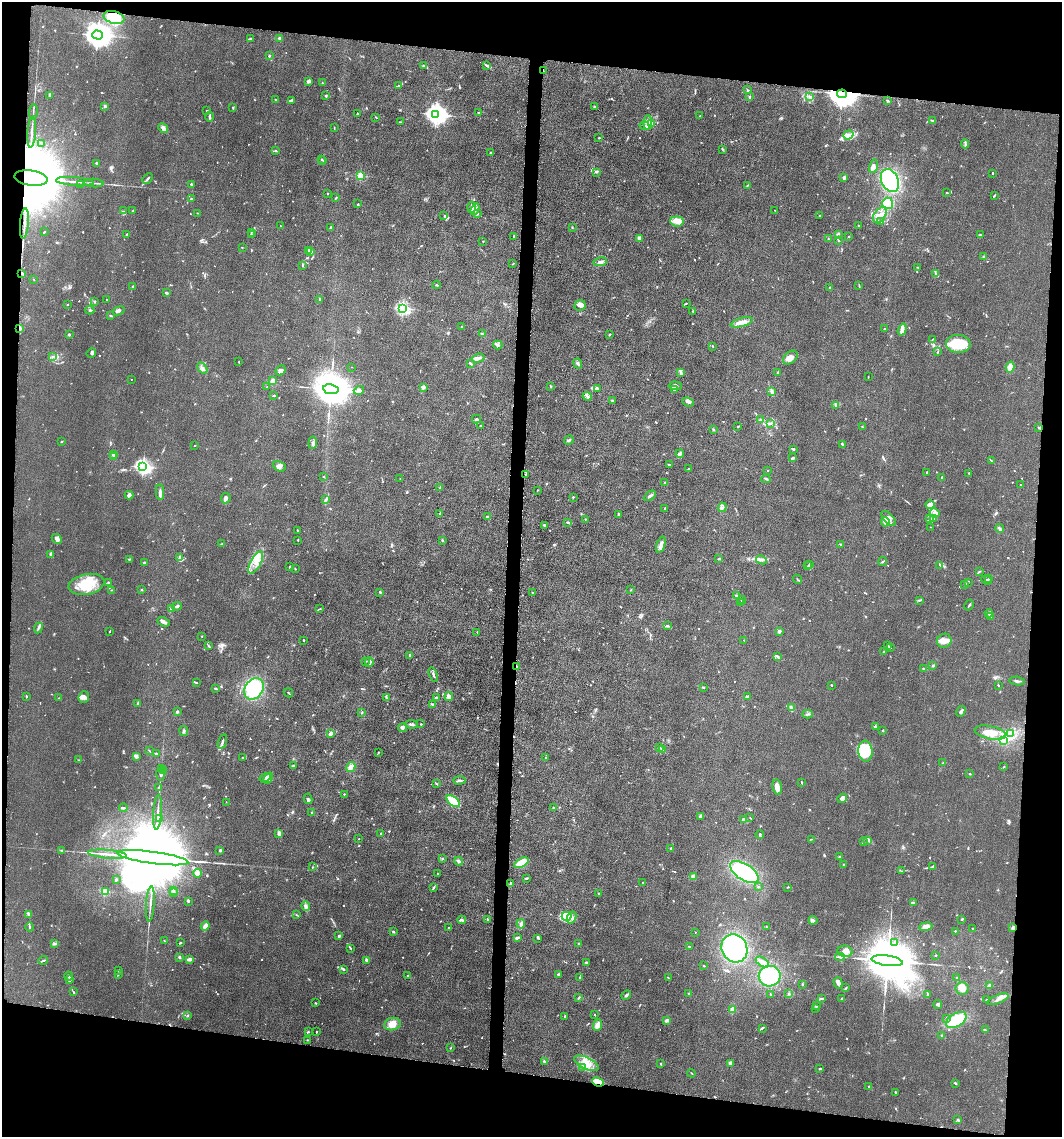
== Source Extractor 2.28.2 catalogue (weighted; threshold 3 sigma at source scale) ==
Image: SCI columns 223-4459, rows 7-4543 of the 4582 x 4551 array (HDU 1 of 3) = the unmasked area's bounding box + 8 px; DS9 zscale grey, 4 x 4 block average (1 PNG px = mean of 4 x 4 image px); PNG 1064 x 1139 px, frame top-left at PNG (2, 2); each listed source drawn as its Kron ellipse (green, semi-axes under 4 px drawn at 4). Shown black and unused: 15% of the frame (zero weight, under 5 of 10 exposures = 2% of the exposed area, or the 3 px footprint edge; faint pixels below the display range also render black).
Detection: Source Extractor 2.28.2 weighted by HDU 2 'WHT'. Background 0.0225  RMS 0.0022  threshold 0.00881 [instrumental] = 3 sigma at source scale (4.09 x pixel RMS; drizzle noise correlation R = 1.36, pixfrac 0.8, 0.05/0.05 arcsec/px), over >= 5 px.
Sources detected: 964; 3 too faint to see at this stretch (4 x 4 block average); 4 inside a brighter object's white glare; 3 cosmic-ray / hot-pixel residue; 5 long thin detections or spike segments (spike, bleed or trail) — neither listed nor drawn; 29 coinciding with a brighter row at this scale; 61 inside a brighter listed object's ellipse — not listed separately; of the other 859, all 500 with FLUX_AUTO >= 0.627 (the completeness limit of this list) listed and drawn (359 fainter detections not listed), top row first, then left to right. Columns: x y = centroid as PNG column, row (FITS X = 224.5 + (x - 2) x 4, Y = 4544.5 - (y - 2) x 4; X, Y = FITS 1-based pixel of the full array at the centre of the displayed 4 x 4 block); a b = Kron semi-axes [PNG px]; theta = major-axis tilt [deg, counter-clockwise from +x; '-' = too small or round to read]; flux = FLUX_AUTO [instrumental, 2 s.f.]
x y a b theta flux
114 17 11 6 -14 27
98 35 5 4 - 2400
279 38 3 3 - 1.9
250 39 3 2 - 1.3
269 56 2 2 - 1.6
423 65 2 2 - 1.1
486 65 3 2 - 1.6
543 70 2 2 - 1
309 81 2 2 - 21
322 83 2 2 - 0.88
398 86 3 2 - 1.1
747 90 2 2 - 0.67
842 94 5 3 - 3300
49 95 3 2 - 1.2
326 96 2 2 - 1.2
749 97 3 2 - 1.2
810 97 2 2 - 0.83
276 100 3 2 - 1.3
291 101 4 2 - 1.6
888 101 4 2 - 1.3
105 106 3 2 - 2.3
594 107 2 2 - 0.89
233 108 3 2 - 1.1
207 110 2 2 - 0.67
33 112 7 2 85 1.6
478 113 3 2 - 1.2
357 114 2 2 - 1.3
436 114 4 3 - 930
700 116 3 2 - 0.87
210 117 5 2 - 2
376 117 3 2 - 0.84
933 121 3 2 - 1.3
401 122 4 2 - 0.84
648 123 7 3 88 5.4
652 123 4 2 - 2.1
645 126 5 2 - 2.1
163 128 5 3 - 5
334 128 2 2 - 0.86
32 132 16 2 86 4.4
848 135 5 4 - 5
599 138 3 2 - 0.77
42 143 2 2 - 0.75
965 144 4 2 - 2
723 149 2 2 - 0.73
276 151 2 2 - 0.7
491 153 2 2 - 1
321 159 2 2 - 1.4
323 161 3 2 - 0.95
97 163 4 3 - 1.7
873 166 7 4 77 6.2
596 172 3 2 - 1.5
993 173 2 2 - 0.89
360 176 2 2 - 71
31 178 16 7 -8 32000
148 178 6 2 48 1.6
844 178 2 2 - 4.4
75 181 19 2 -4 7
890 181 12 8 -64 110
94 183 10 2 -3 2.4
81 184 2 2 - 0.66
191 184 2 2 - 2
747 185 3 2 - 0.76
328 193 2 2 - 0.99
947 193 3 2 - 0.81
994 196 3 2 - 0.94
336 198 3 2 - 0.96
191 199 3 2 - 1.1
888 203 5 5 - 22
358 204 2 2 - 0.72
471 207 5 2 - 2.4
475 209 6 3 70 4
775 210 2 2 - 0.64
124 211 3 2 - 1.2
133 211 3 2 - 2.5
197 213 2 2 - 0.74
477 214 3 2 - 1
880 215 9 5 55 9.1
444 216 2 2 - 0.68
819 216 2 2 - 0.76
677 221 7 5 -6 7.3
881 221 3 2 - 1
24 224 15 2 85 5
859 225 2 2 - 0.82
280 226 2 2 - 0.65
572 227 2 2 - 0.81
330 228 2 2 - 0.65
44 232 3 2 - 0.83
251 232 2 2 - 0.81
127 234 2 2 - 1.4
838 234 2 2 - 0.95
252 235 3 2 - 0.84
981 235 3 2 - 1.3
514 236 2 2 - 1.4
848 237 2 2 - 0.87
639 238 3 3 - 4.2
828 239 2 2 - 0.7
838 240 3 2 - 0.95
483 241 2 2 - 0.68
242 247 2 2 - 0.97
309 250 3 2 - 1.1
311 251 2 2 - 2.9
984 257 3 2 - 1.3
600 262 7 3 11 3.4
513 264 2 2 - 0.71
303 266 3 2 - 0.81
918 267 3 2 - 1
22 273 3 2 - 1.4
936 274 3 2 - 1.1
34 280 2 2 - 0.63
437 285 4 2 - 1.2
859 285 3 2 - 0.65
133 287 3 2 - 3
830 288 2 2 - 1.8
167 293 3 2 - 2.3
319 299 2 2 - 0.96
107 300 2 2 - 0.91
95 301 2 2 - 0.9
686 303 3 2 - 0.8
68 304 2 2 - 0.63
580 306 6 5 - 4
403 308 2 2 - 220
90 310 4 2 - 1.5
119 311 6 3 20 3.7
693 311 2 2 - 0.72
111 315 4 2 - 1.2
742 322 11 3 15 7.4
461 327 2 2 - 1
885 328 4 2 - 0.81
20 329 4 2 - 2.2
902 329 6 4 72 4.4
69 334 4 2 - 0.96
482 334 3 2 - 1.6
609 335 2 2 - 1.1
933 339 3 2 - 0.64
958 344 12 9 -3 35
498 345 5 3 - 2.3
713 346 2 2 - 0.75
937 352 2 2 - 0.86
91 353 5 3 - 2.2
53 357 2 2 - 0.76
478 358 6 4 17 3.8
790 358 8 5 41 7.6
239 362 3 2 - 0.72
470 363 4 2 - 1.4
578 364 5 2 - 2
352 367 2 2 - 0.67
1010 367 5 4 - 7.2
202 368 6 2 -60 2.3
280 370 6 3 47 4.7
681 372 3 2 - 1.7
777 373 3 2 - 0.79
868 377 3 2 - 0.71
131 379 2 2 - 0.8
273 381 2 2 - 32
551 386 4 2 - 0.75
675 386 6 3 -4 4.1
267 387 2 2 - 0.84
423 387 3 2 - 5
597 388 3 3 - 1.8
331 389 8 5 -9 6700
675 389 3 3 - 1.4
359 390 5 3 - 4.6
772 391 3 3 - 2.4
273 396 2 2 - 0.68
587 396 5 2 - 2.3
612 400 3 2 - 0.74
688 402 6 2 -22 2.7
836 405 4 2 - 2.1
476 419 4 2 - 1.8
760 420 2 2 - 1.3
771 423 3 2 - 1.1
480 426 2 2 - 1.1
738 427 2 2 - 1.3
862 427 3 2 - 0.75
1039 428 3 2 - 1.2
713 430 2 2 - 0.81
569 440 5 2 - 1.8
62 441 2 2 - 1.5
313 443 6 3 83 3.3
842 445 4 2 - 2.1
194 446 2 2 - 0.86
793 449 3 2 - 3.1
113 454 2 2 - 4
680 454 4 3 - 3.1
113 457 2 2 - 1.3
793 458 3 2 - 1.3
991 461 3 2 - 0.76
669 465 4 2 - 1.1
279 466 7 4 -26 5.1
143 467 3 2 - 380
688 469 3 2 - 0.87
768 470 2 2 - 1.3
927 472 3 2 - 1.7
969 473 2 2 - 1.5
526 474 3 2 - 0.92
323 477 3 2 - 0.7
942 477 3 2 - 1.1
400 479 2 2 - 0.65
766 479 4 2 - 2
665 483 3 2 - 1.1
1020 485 2 2 - 0.75
440 487 2 2 - 0.71
537 490 2 2 - 0.65
160 492 8 3 -88 3.3
129 495 4 3 - 3.4
650 496 6 2 33 2.1
573 497 2 2 - 0.84
226 498 5 4 - 3.4
326 500 3 2 - 1.5
930 505 4 3 - 6.3
722 507 5 3 - 2.4
665 508 3 2 - 0.7
440 513 3 2 - 0.92
935 513 5 3 - 3.8
618 515 3 2 - 2.5
488 517 3 2 - 1
888 518 9 4 -46 7.7
930 518 3 2 - 1.3
933 518 3 3 - 2.1
585 519 2 2 - 1.8
567 522 2 2 - 0.95
885 522 4 3 - 11
545 526 3 2 - 1.3
931 527 2 2 - 0.63
1000 528 4 3 - 2.7
298 531 2 2 - 1.3
57 539 5 2 - 5.1
298 540 2 2 - 1.2
442 540 3 2 - 0.96
222 544 3 2 - 0.64
841 544 3 2 - 0.75
661 545 8 4 72 5.1
51 554 4 3 - 3.9
180 557 4 3 - 2.5
129 559 4 2 - 1
719 559 3 2 - 1.5
761 560 5 3 - 2.9
145 562 3 2 - 2
256 562 12 5 62 11
883 562 4 2 - 1
809 564 2 2 - 0.63
940 565 3 2 - 1
808 566 2 2 - 0.63
290 567 2 2 - 1.4
295 569 2 2 - 0.71
979 572 2 2 - 0.73
797 579 5 2 - 0.74
988 579 3 2 - 0.82
986 580 5 2 - 2
968 582 2 2 - 0.78
109 583 3 2 - 0.75
86 584 18 10 11 35
964 584 2 2 - 0.64
111 590 2 2 - 0.68
142 590 2 2 - 3.4
631 590 2 2 - 0.82
380 592 2 2 - 0.79
532 593 2 2 - 1.1
736 595 4 2 - 1.9
742 600 4 2 - 2
919 600 3 2 - 1.4
741 602 4 2 - 0.69
969 605 6 2 59 1.4
177 606 5 3 - 2.6
172 608 4 2 - 2.3
320 609 3 2 - 0.88
989 613 4 3 - 2.8
990 617 3 2 - 1.9
164 622 6 3 -23 3
667 626 4 2 - 1.2
38 628 5 2 - 2.3
779 631 3 2 - 5
110 632 2 2 - 0.65
477 632 2 2 - 0.82
202 636 2 2 - 0.88
303 640 2 2 - 1.3
744 640 2 2 - 0.68
944 641 7 6 - 8.3
208 645 2 2 - 0.7
887 645 4 2 - 1.6
890 648 2 2 - 0.7
884 651 3 2 - 0.71
409 655 3 2 - 1.3
778 657 4 2 - 1.9
365 661 3 2 - 0.94
369 662 5 2 - 4.7
517 666 3 2 - 1.7
933 666 3 2 - 1.5
924 669 2 2 - 1.7
433 675 7 2 -72 2.4
1017 681 7 2 -7 2.9
196 683 3 2 - 1.2
832 685 2 2 - 0.91
998 685 3 2 - 0.9
703 687 3 2 - 1.4
216 689 4 2 - 1.7
254 689 11 9 56 53
288 693 5 2 - 1
449 696 4 3 - 5.8
26 697 3 2 - 1.1
84 697 6 5 - 4.9
386 697 3 2 - 0.97
436 697 2 2 - 3.1
747 697 3 2 - 2.7
59 698 2 2 - 0.63
138 703 3 2 - 1.4
432 705 3 2 - 1
791 708 3 2 - 4.6
961 711 5 3 - 2.8
177 712 3 2 - 1.8
362 713 2 2 - 0.78
808 714 5 2 - 2.3
411 724 6 3 -7 2.3
421 724 2 2 - 0.67
876 726 4 2 - 1.3
402 728 4 3 - 4.6
184 731 5 3 - 1.9
882 731 2 2 - 0.85
330 733 2 2 - 22
990 733 16 6 -13 19
1010 734 2 2 - 1.1
1004 741 3 2 - 1.6
222 742 7 2 72 2.4
660 747 3 2 - 0.99
663 750 3 2 - 0.94
149 751 3 2 - 0.64
865 751 10 7 -83 39
378 752 2 2 - 0.68
156 753 2 2 - 1.4
136 756 4 3 - 3.2
546 757 2 2 - 0.8
243 758 3 2 - 1.4
78 760 2 2 - 0.64
943 763 4 2 - 1.1
293 766 3 3 - 1.4
351 767 5 3 - 8.2
1004 767 2 2 - 0.67
161 769 2 2 - 0.82
164 771 4 3 - 2
970 774 2 2 - 3.5
161 775 6 3 -81 2.6
265 778 6 3 33 2.7
268 778 6 3 68 3.2
459 780 6 2 8 2
802 782 3 2 - 1
436 783 2 2 - 0.77
777 787 8 4 -80 6.4
158 788 2 2 - 0.98
344 794 2 2 - 2
842 798 5 3 - 7.3
308 799 5 3 - 2
453 801 8 3 -38 28
226 802 2 2 - 0.63
123 808 4 2 - 1.3
553 808 2 2 - 1.7
158 812 18 2 86 4.5
312 813 3 2 - 1.2
701 816 3 2 - 5.4
750 817 2 2 - 0.63
159 818 3 2 - 2.9
743 819 4 2 - 2
380 833 2 2 - 0.9
279 834 4 2 - 4.8
760 834 4 2 - 1.6
359 839 2 2 - 0.91
811 839 3 2 - 0.63
868 840 4 3 - 2
863 842 2 2 - 0.8
671 849 2 2 - 1.7
61 850 2 2 - 0.76
220 850 2 2 - 1.5
107 854 19 2 -5 6.4
840 857 2 2 - 0.69
153 858 36 6 -8 49000
442 858 3 2 - 1.5
459 861 4 3 - 3
521 863 8 4 27 23
844 865 2 2 - 7.3
933 866 3 2 - 0.96
312 867 2 2 - 0.75
902 871 3 2 - 0.67
744 872 16 8 -33 100
198 873 4 4 - 6.4
438 874 2 2 - 0.82
693 876 3 3 - 4
526 878 3 2 - 1.4
116 880 2 2 - 1.9
643 882 2 2 - 0.86
511 883 2 2 - 1.5
433 887 4 2 - 1.5
758 887 2 2 - 1.3
787 887 3 2 - 0.79
173 890 2 2 - 0.76
105 891 2 2 - 51
173 892 3 2 - 1
599 893 2 2 - 0.91
188 901 2 2 - 0.84
913 903 4 3 - 1.9
150 904 18 2 86 4.9
306 906 5 2 - 2.2
29 915 4 2 - 1.8
296 915 2 2 - 0.79
567 916 5 3 - 43
572 917 6 4 68 4.9
487 919 2 2 - 1.7
961 919 3 2 - 0.9
462 920 4 2 - 2.5
813 920 4 3 - 3.3
521 924 4 3 - 2.7
205 926 5 2 - 12
926 926 7 3 10 4.9
30 927 4 2 - 1.1
766 927 2 2 - 0.9
449 928 2 2 - 1.5
1013 928 2 2 - 17
973 929 2 2 - 5.4
955 931 2 2 - 1.8
393 932 2 2 - 1.7
695 932 2 2 - 0.77
339 936 2 2 - 2.6
517 938 3 3 - 1.6
537 938 3 2 - 0.97
164 941 3 2 - 0.82
895 942 4 2 - 1.4
180 943 3 2 - 0.84
55 944 3 2 - 2
578 944 3 2 - 1.3
689 947 3 2 - 0.79
350 948 3 2 - 0.75
734 948 14 12 -64 120
845 951 7 5 -9 6.1
935 955 2 2 - 0.9
179 957 2 2 - 1.1
840 957 5 3 - 2.1
189 959 3 2 - 7
43 960 5 2 - 1.8
367 960 3 3 - 3.1
887 961 15 5 -7 20000
586 962 3 2 - 2
762 962 7 3 -35 4.5
704 966 2 2 - 0.67
343 969 4 3 - 1.7
119 971 2 2 - 1.2
119 974 3 2 - 0.69
558 974 2 2 - 1.4
408 975 2 2 - 0.94
69 976 4 2 - 1.5
770 976 11 10 - 49
579 977 2 2 - 0.81
669 978 4 2 - 0.8
957 978 2 2 - 1.1
69 979 2 2 - 3.7
838 983 5 3 - 4.8
802 984 2 2 - 1.2
989 986 2 2 - 20
846 988 4 2 - 1
962 988 6 6 - 14
73 992 2 2 - 0.83
689 993 2 2 - 1
771 994 2 2 - 0.79
789 994 3 2 - 1.3
927 994 3 2 - 0.7
626 995 5 2 - 2.6
579 997 3 2 - 0.94
821 999 4 2 - 1.5
842 999 3 2 - 1.2
998 999 11 3 21 5.4
986 1000 3 2 - 0.74
315 1003 2 2 - 1.1
817 1005 2 2 - 0.63
938 1005 4 3 - 2.7
816 1008 2 2 - 0.9
733 1009 2 2 - 41
188 1015 2 2 - 0.71
595 1015 2 2 - 1.9
565 1016 2 2 - 1.5
946 1018 2 2 - 0.8
667 1020 4 3 - 2.5
956 1020 11 6 30 50
392 1024 8 6 11 13
597 1025 6 3 68 6.4
762 1028 4 2 - 1.1
985 1030 4 2 - 1.4
308 1032 2 2 - 1
316 1032 2 2 - 0.69
942 1036 3 2 - 2.2
307 1040 2 2 - 0.66
450 1048 3 2 - 0.67
544 1061 4 2 - 1.4
587 1063 13 5 -26 14
731 1063 4 3 - 3.5
660 1064 2 2 - 3.4
582 1067 3 2 - 1.7
820 1068 3 2 - 0.81
691 1073 4 2 - 0.73
598 1082 6 3 -21 15
955 1083 2 2 - 1.8
869 1087 2 2 - 0.72
895 1092 2 2 - 1.1
957 1120 3 2 - 1
Overlapping masked pixels (flux is a lower limit): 8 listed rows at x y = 543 70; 842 94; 31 178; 22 273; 20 329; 517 666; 1013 928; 598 1082
Diffuse or blended objects may show on this block-average render without a row.